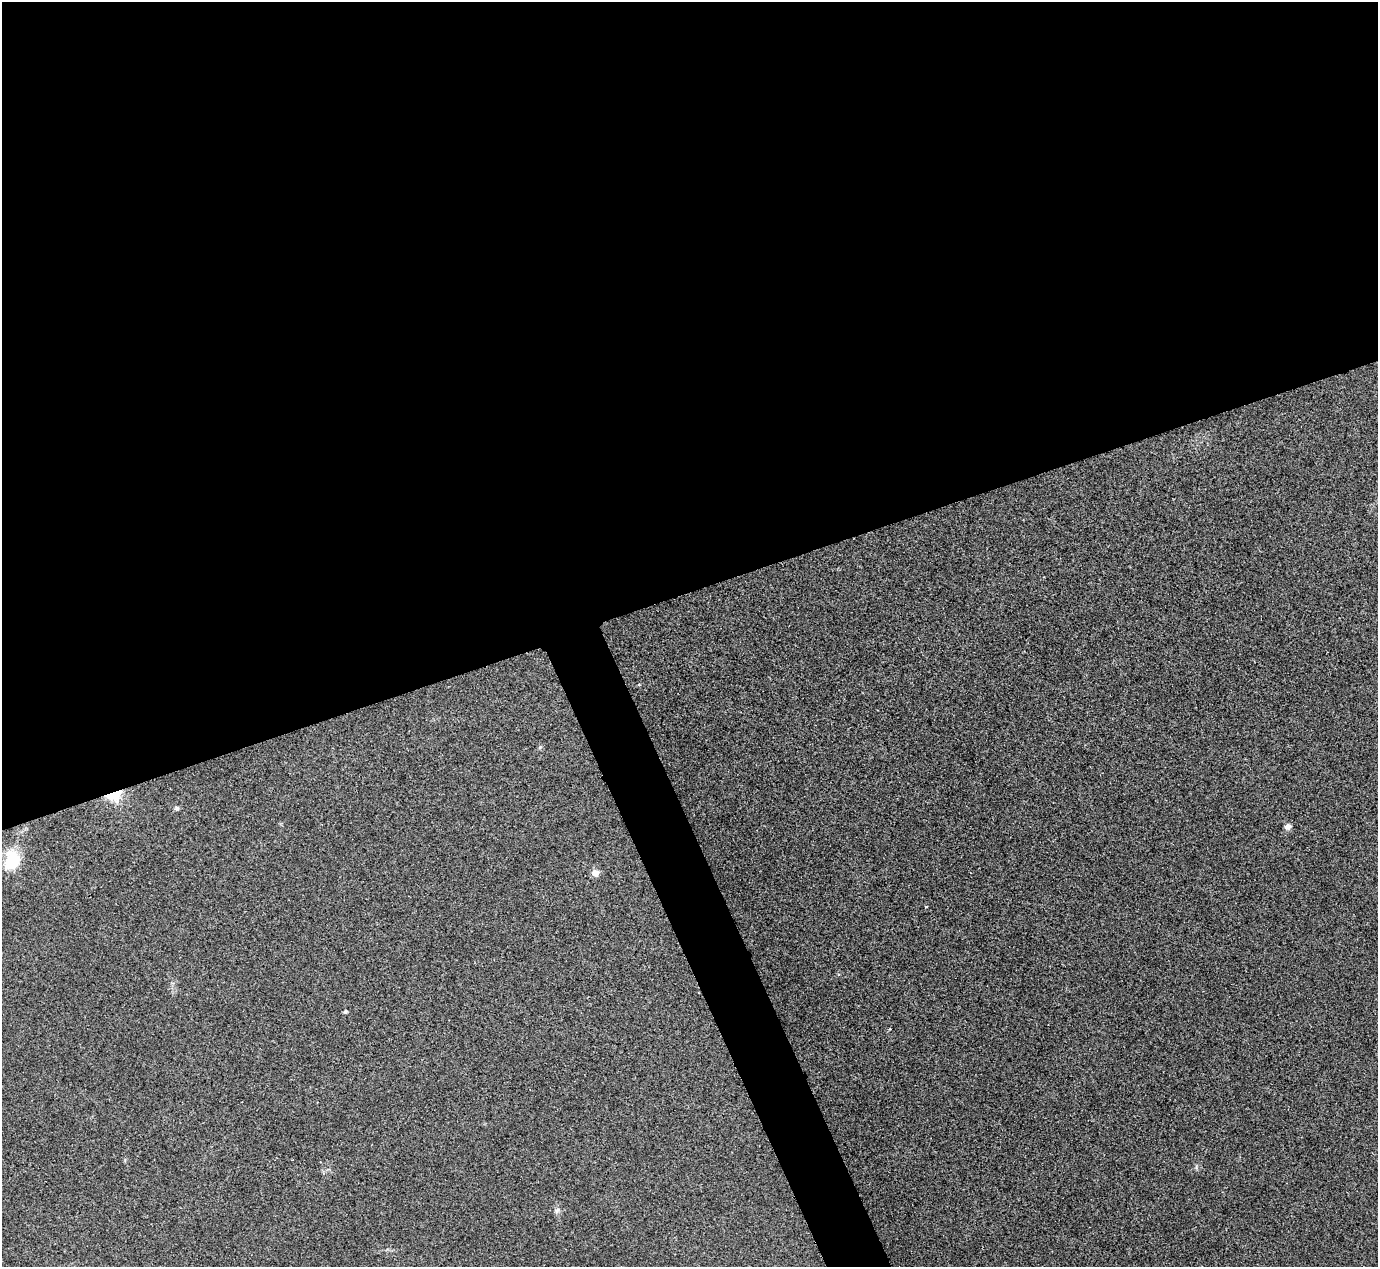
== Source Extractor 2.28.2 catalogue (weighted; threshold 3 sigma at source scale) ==
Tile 2 of 4 x 4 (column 2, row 1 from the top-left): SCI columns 1382-2757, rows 3954-5218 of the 5517 x 5505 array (HDU 1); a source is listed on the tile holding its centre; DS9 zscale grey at full resolution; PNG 1380 x 1269 px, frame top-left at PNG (2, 2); no overlay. Shown black and unused: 49% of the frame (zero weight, under 3 of 4 exposures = <1% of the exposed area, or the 3 px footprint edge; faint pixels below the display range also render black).
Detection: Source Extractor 2.28.2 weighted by HDU 2 'WHT'; one run over the whole footprint, this tile lists its part. Background 0.0197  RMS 0.0059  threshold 0.0265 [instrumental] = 3 sigma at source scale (4.5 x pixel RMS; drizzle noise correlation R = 1.50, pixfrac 1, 0.05/0.05 arcsec/px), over >= 5 px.
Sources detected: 10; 1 inside a brighter object's white glare — not listed; the other 9 listed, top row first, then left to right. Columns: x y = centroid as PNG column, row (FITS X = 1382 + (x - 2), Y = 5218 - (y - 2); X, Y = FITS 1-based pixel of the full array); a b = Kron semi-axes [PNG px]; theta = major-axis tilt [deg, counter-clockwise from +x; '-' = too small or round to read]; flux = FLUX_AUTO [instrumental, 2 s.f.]
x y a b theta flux
114 795 13 8 17 28
177 808 7 6 - 1.1
1288 826 8 7 - 2.4
11 858 26 18 52 16
595 873 6 6 - 5.9
926 906 3 3 - 0.75
345 1011 5 4 - 0.98
1196 1167 7 4 -73 0.95
557 1210 8 6 38 1.7
Overlapping masked pixels (flux is a lower limit): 1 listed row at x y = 114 795